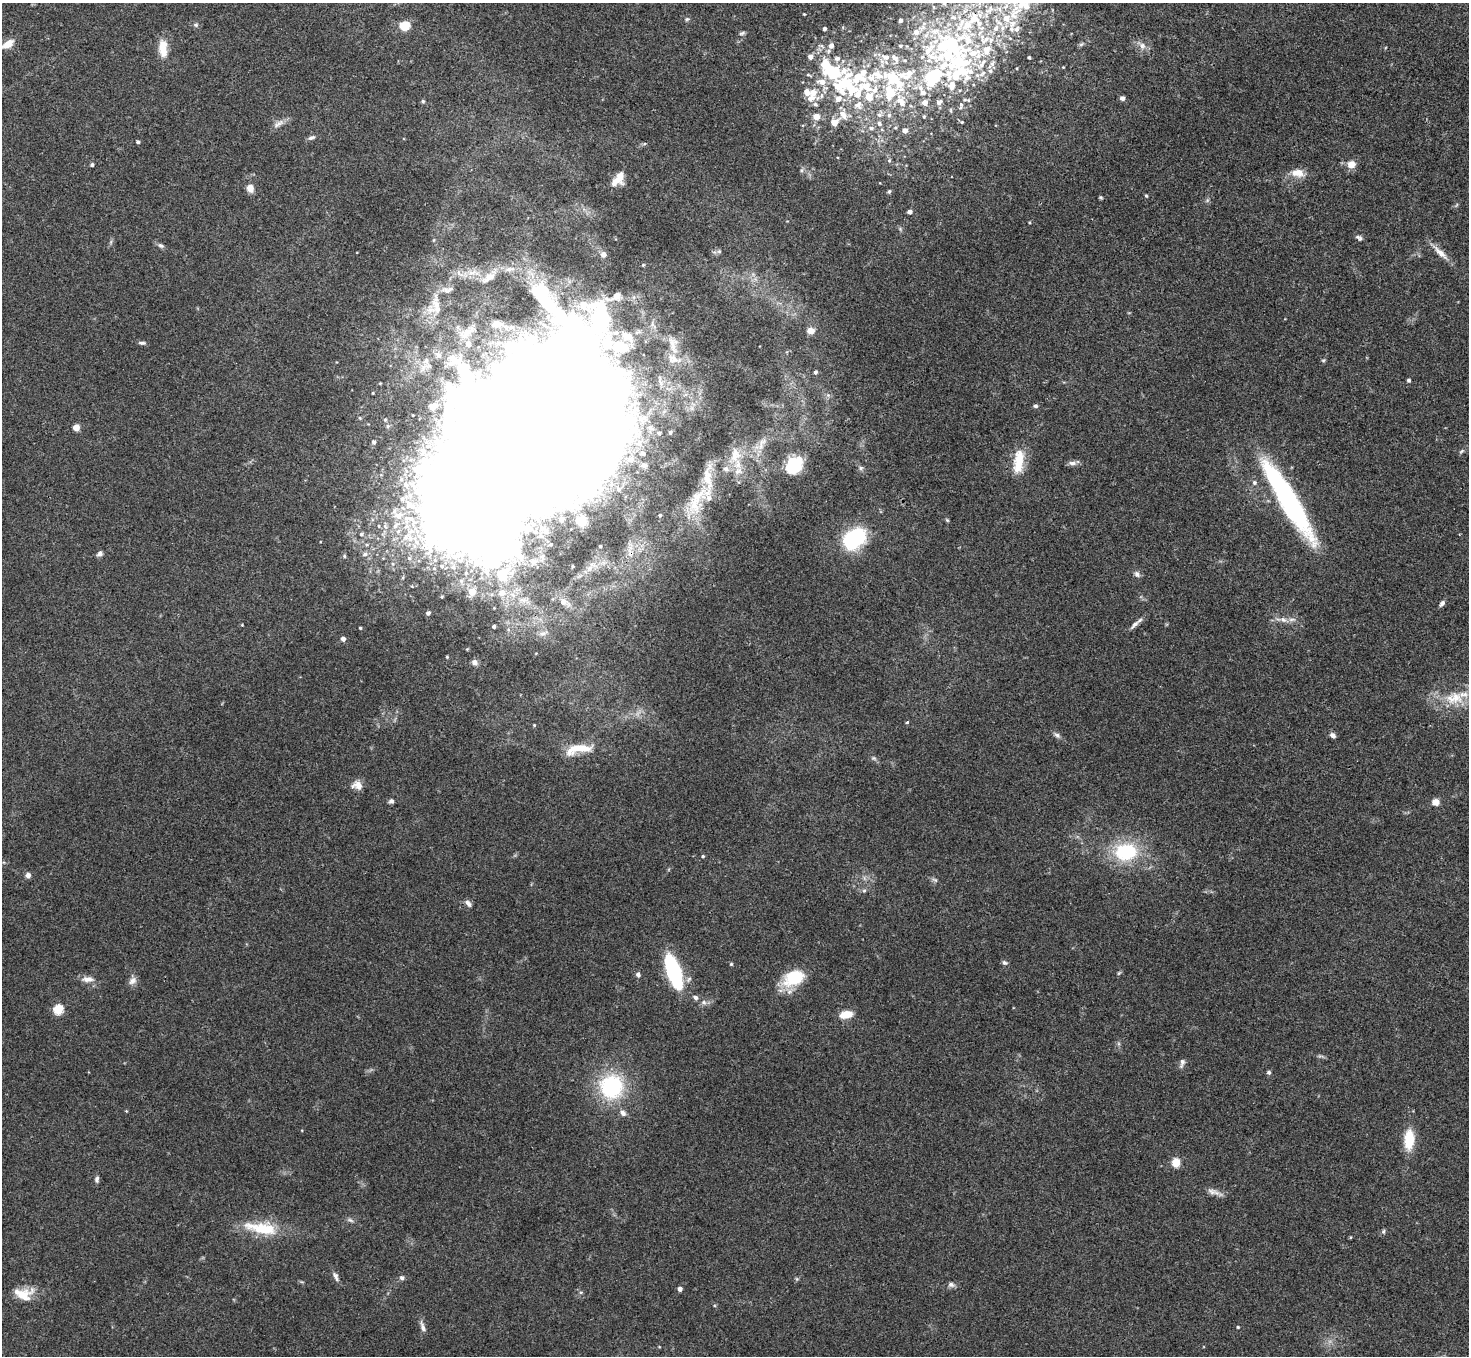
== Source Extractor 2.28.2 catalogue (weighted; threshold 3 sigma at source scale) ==
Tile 10 of 4 x 4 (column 2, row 3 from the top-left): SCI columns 1472-2938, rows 1514-2867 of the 5878 x 5873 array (HDU 1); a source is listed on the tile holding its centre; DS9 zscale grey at full resolution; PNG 1471 x 1358 px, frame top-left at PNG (2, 3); no overlay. Shown black and unused: <1% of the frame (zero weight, under 3 of 4 exposures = <1% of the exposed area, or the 3 px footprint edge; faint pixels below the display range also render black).
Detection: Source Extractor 2.28.2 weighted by HDU 2 'WHT'; one run over the whole footprint, this tile lists its part. Background 0.0767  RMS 0.0058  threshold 0.0259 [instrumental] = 3 sigma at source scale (4.5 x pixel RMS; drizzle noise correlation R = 1.50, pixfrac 1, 0.05/0.05 arcsec/px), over >= 5 px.
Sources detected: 248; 10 inside a brighter object's white glare — not listed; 52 inside a brighter listed object's ellipse — not listed separately; the other 186 listed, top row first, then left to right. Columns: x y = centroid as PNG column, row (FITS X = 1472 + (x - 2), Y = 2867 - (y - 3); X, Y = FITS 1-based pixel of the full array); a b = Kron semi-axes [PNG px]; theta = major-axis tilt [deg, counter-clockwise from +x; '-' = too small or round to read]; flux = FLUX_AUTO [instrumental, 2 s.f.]
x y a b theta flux
1025 6 22 11 -17 12
989 10 18 10 40 9.2
804 14 3 3 - 0.51
974 18 17 16 - 17
1007 18 14 12 6 10
687 19 5 5 - 0.96
196 25 7 5 0 1.2
405 26 9 8 - 11
996 28 9 7 62 3.5
824 29 4 3 - 1.3
1017 29 10 8 69 3.1
742 33 9 4 19 1.1
8 44 15 7 34 7.2
1081 44 8 4 36 1
831 46 6 5 - 3.4
1142 46 10 7 -87 2.9
163 48 22 10 -88 9.8
947 55 83 39 -18 90
810 57 5 5 - 3.2
1029 57 3 3 - 0.93
837 58 8 6 15 2
1063 67 3 3 - 0.39
876 76 76 17 5 49
843 86 70 43 -12 95
923 92 9 7 -55 2.9
813 93 11 10 - 6.5
891 93 15 10 28 11
868 96 17 11 90 11
1122 98 6 5 - 1.6
838 99 7 6 - 3.8
899 100 14 12 -20 6.7
968 100 5 4 - 0.61
423 101 5 5 - 0.91
925 102 5 5 - 3.8
939 102 9 5 37 1.7
815 104 6 5 - 1.4
858 105 12 11 - 5.7
961 105 9 4 86 1.3
843 115 17 10 -66 6.5
879 115 8 6 -3 1.9
889 115 6 5 - 1.6
924 116 4 3 - 0.59
816 117 5 5 - 7.9
834 122 7 6 - 7
962 122 4 3 - 0.62
879 123 7 6 - 1.9
278 124 18 7 35 3.5
871 128 8 6 0 1.9
905 130 5 5 - 3.2
311 138 10 5 23 1.7
138 142 4 4 - 1.2
889 160 6 4 68 1
1351 164 7 7 - 6.9
92 165 5 4 - 0.95
801 170 6 4 89 1
1298 173 17 10 -7 6.9
618 179 19 10 54 7.9
250 188 7 6 - 5.8
889 191 5 4 - 1
1146 196 4 3 - 0.62
1101 197 4 4 - 0.8
910 212 4 4 - 2.7
1359 238 9 6 -32 1.6
161 245 8 5 -30 1.5
1440 253 29 7 -43 5.9
603 254 5 5 - 3.7
643 265 4 3 - 0.56
510 269 16 6 10 4.5
473 272 16 6 12 4.8
488 278 24 10 34 7.8
447 290 17 8 10 3.8
616 296 20 9 21 7.4
436 305 34 13 -81 13
496 324 6 5 - 10
470 331 21 10 33 7.1
811 331 5 4 - 13
142 343 10 4 -6 1.4
468 344 9 8 - 3.9
673 344 25 12 -81 8.8
620 347 24 16 -10 18
439 355 10 7 -54 3
1323 360 5 5 - 0.75
815 372 4 4 - 1.5
479 373 12 8 90 3.4
1409 380 4 4 - 0.99
828 395 5 5 - 1.1
432 406 5 4 - 12
1035 406 5 4 - 1.3
532 408 111 50 57 5800
385 420 4 3 - 0.69
76 427 5 4 - 11
670 432 4 3 - 0.9
659 433 3 3 - 1
374 442 4 3 - 1.5
762 443 23 7 64 5.6
1462 451 8 4 36 1.1
643 453 3 3 - 0.82
735 455 26 15 83 13
630 459 4 3 - 2.5
1018 461 32 12 83 14
1073 463 10 6 -1 2.4
644 465 5 4 - 1.1
794 465 17 14 49 29
861 468 6 6 - 1.3
708 479 54 13 87 17
1254 483 6 6 - 1.3
1287 499 95 17 -59 110
575 503 10 8 -79 3.9
695 504 28 16 83 15
409 505 15 9 -39 7.5
660 515 5 4 - 1.1
398 516 11 9 22 5.5
561 519 4 4 - 2.6
947 520 6 4 -45 0.72
581 521 7 6 - 9.2
395 526 10 6 42 2.8
526 529 8 5 -41 1.9
361 534 5 5 - 0.88
855 538 18 12 35 70
551 544 2 2 - 0.49
600 546 4 3 - 0.75
100 554 8 5 19 1.7
365 554 7 7 - 2.2
393 564 5 3 - 0.86
442 566 7 6 - 2
503 574 32 24 63 37
1137 574 9 6 -46 2
472 592 6 5 - 12
564 602 16 9 -25 6.7
1442 603 8 5 52 1.8
428 613 5 4 - 1.5
1283 620 10 6 -23 2.7
242 625 3 3 - 0.43
1134 625 17 5 44 2.8
494 626 3 3 - 1.1
360 628 3 3 - 0.66
543 633 14 6 23 3.2
343 639 5 4 - 2.7
447 657 3 3 - 0.6
474 662 8 7 - 2
1464 694 26 13 30 11
907 722 3 2 - 1.4
1057 735 9 6 -36 1.7
1333 735 7 5 -42 2.2
579 749 36 11 10 15
874 758 7 5 -21 1.3
357 785 13 10 -11 5
391 801 6 6 - 1.6
1436 802 6 5 - 6.2
1126 852 27 21 4 37
703 856 4 3 - 0.83
28 875 6 5 - 2.4
935 880 8 5 -30 1.3
864 891 6 5 - 1
468 904 10 6 -47 2.2
1005 963 7 5 -30 1.3
731 964 4 4 - 0.66
673 971 26 9 -72 89
1119 973 7 4 45 0.79
638 974 7 6 - 1.4
794 978 27 17 25 22
88 979 15 8 0 4.1
132 981 12 8 44 2.9
696 998 6 5 - 2
704 1002 7 5 -22 1.8
58 1010 5 5 - 33
846 1014 12 6 11 12
1182 1063 12 6 75 2.1
1269 1072 5 5 - 1.2
611 1086 24 22 87 55
623 1113 8 7 - 2.5
1409 1139 22 11 86 15
1176 1162 5 5 - 25
97 1179 8 5 89 1.6
1212 1191 13 7 -27 3.1
350 1220 9 4 -35 1.3
262 1228 47 15 -9 23
1383 1231 6 5 - 1.1
336 1277 14 6 -64 2.3
402 1278 6 6 - 1.6
951 1285 9 7 -15 1.9
680 1289 4 4 - 2.5
581 1292 6 4 18 0.77
23 1296 22 15 16 12
423 1327 15 6 -71 2.7
1238 1327 3 3 - 0.61
Overlapping masked pixels (flux is a lower limit): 2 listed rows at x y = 974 18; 532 408
Isophote crosses this tile's border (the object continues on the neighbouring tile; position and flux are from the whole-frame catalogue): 3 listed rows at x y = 1025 6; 8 44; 947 55